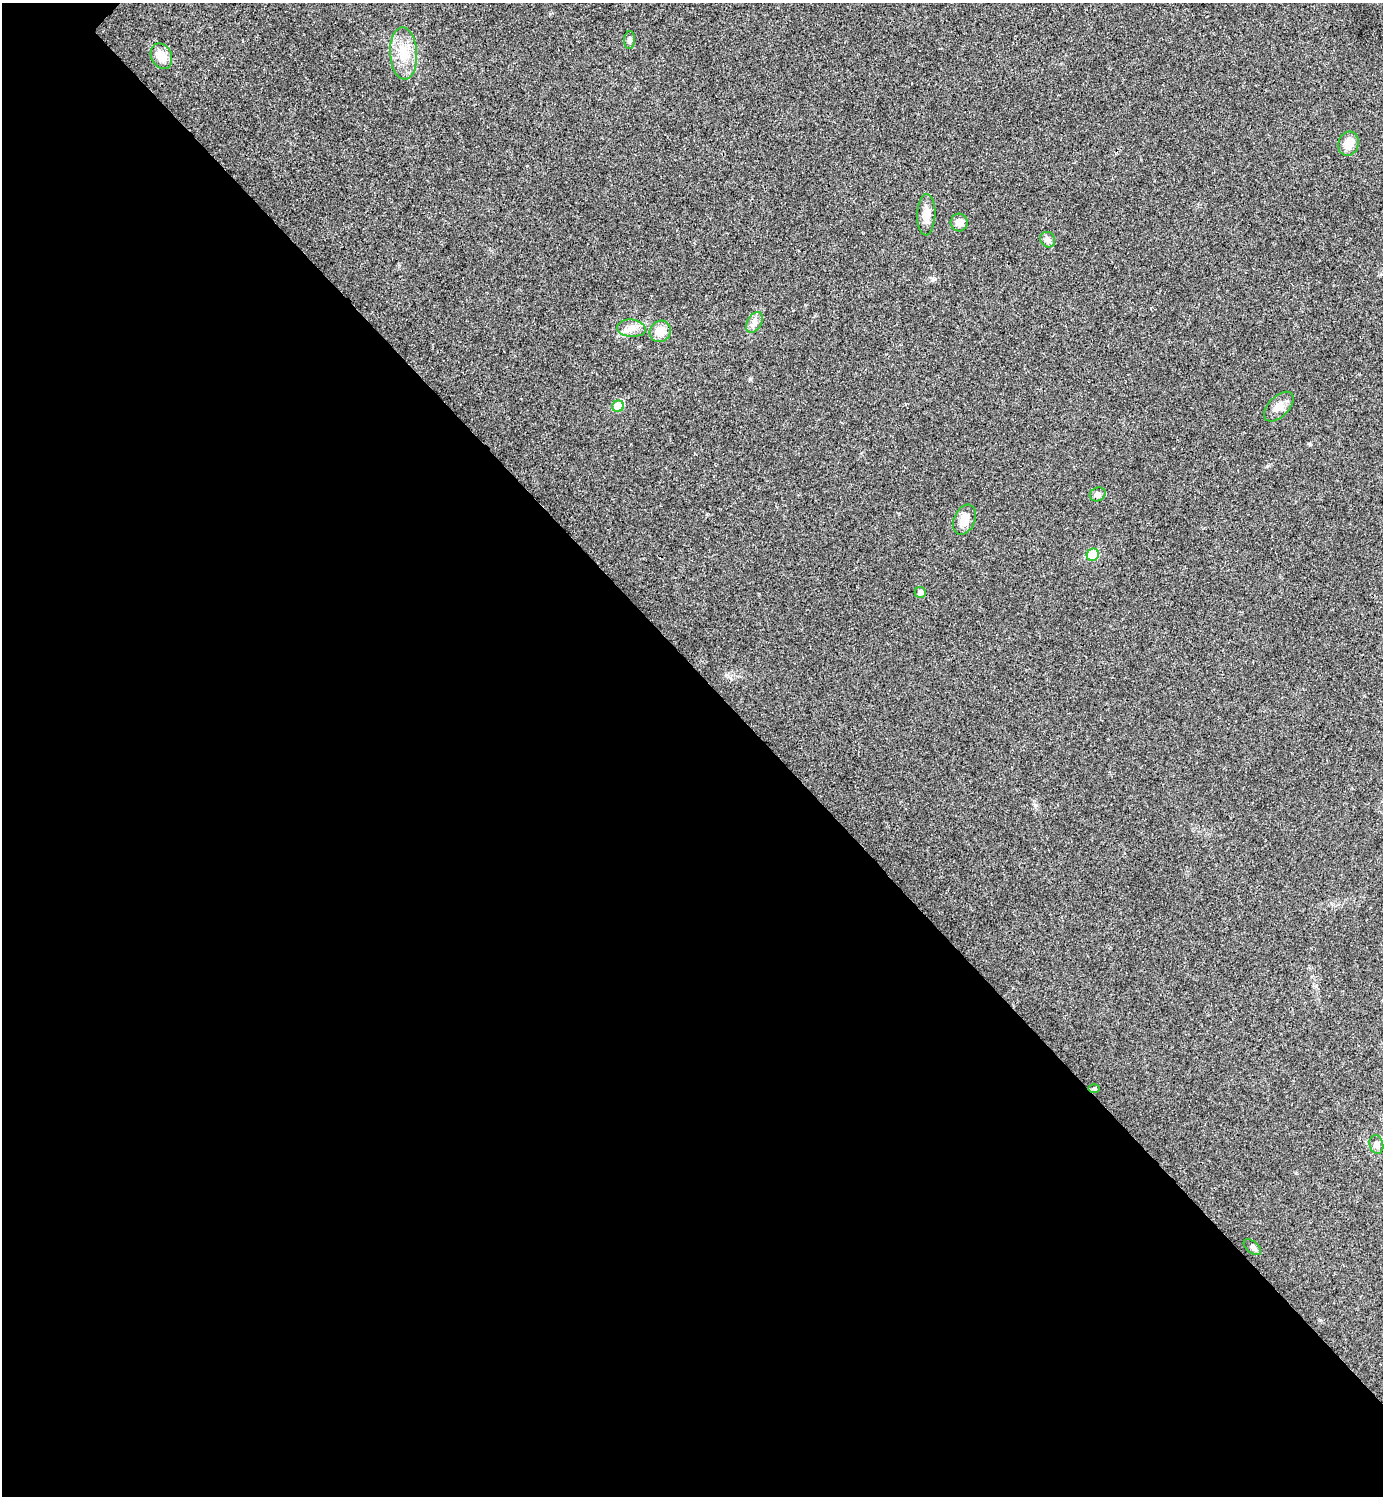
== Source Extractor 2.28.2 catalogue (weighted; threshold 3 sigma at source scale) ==
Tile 14 of 4 x 4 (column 2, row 4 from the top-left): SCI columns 1541-2921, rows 7-1500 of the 5984 x 5984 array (HDU 1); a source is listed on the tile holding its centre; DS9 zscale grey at full resolution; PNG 1385 x 1498 px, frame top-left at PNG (2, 3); each listed source drawn as its Kron ellipse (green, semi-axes under 4 px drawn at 4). Shown black and unused: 55% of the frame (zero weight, under 3 of 4 exposures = <1% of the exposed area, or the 3 px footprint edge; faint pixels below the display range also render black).
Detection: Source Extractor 2.28.2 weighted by HDU 2 'WHT'; one run over the whole footprint, this tile lists its part. Background 0.0199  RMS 0.0054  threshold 0.0245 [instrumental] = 3 sigma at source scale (4.5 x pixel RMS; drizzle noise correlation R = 1.50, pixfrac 1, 0.05/0.05 arcsec/px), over >= 5 px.
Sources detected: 19; all 19 listed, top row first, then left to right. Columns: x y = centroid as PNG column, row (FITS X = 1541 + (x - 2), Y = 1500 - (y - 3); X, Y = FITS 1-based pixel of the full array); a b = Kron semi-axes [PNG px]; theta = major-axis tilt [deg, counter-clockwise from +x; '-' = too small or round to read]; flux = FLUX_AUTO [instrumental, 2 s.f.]
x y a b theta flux
630 40 9 5 86 1.4
404 53 26 13 -87 12
161 56 13 10 -65 7.7
1348 144 12 10 72 6.3
926 215 21 9 88 6.3
959 222 9 8 - 3.8
1048 240 8 7 - 1.9
754 322 11 7 60 2.6
631 328 14 9 -5 4.3
660 331 11 10 - 6.9
618 406 6 5 - 15
1279 407 18 10 45 4.7
1098 494 8 6 27 1.7
964 520 16 10 65 6.2
1093 555 6 6 - 13
920 592 6 5 - 2.1
1094 1088 6 4 0 0.71
1376 1144 9 7 -76 2.5
1252 1247 10 5 -40 1.7
Unlisted compact peaks at least as high as the median listed source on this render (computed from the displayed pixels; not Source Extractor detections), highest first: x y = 750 379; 933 280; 1267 466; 1035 805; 1310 444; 1320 1320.